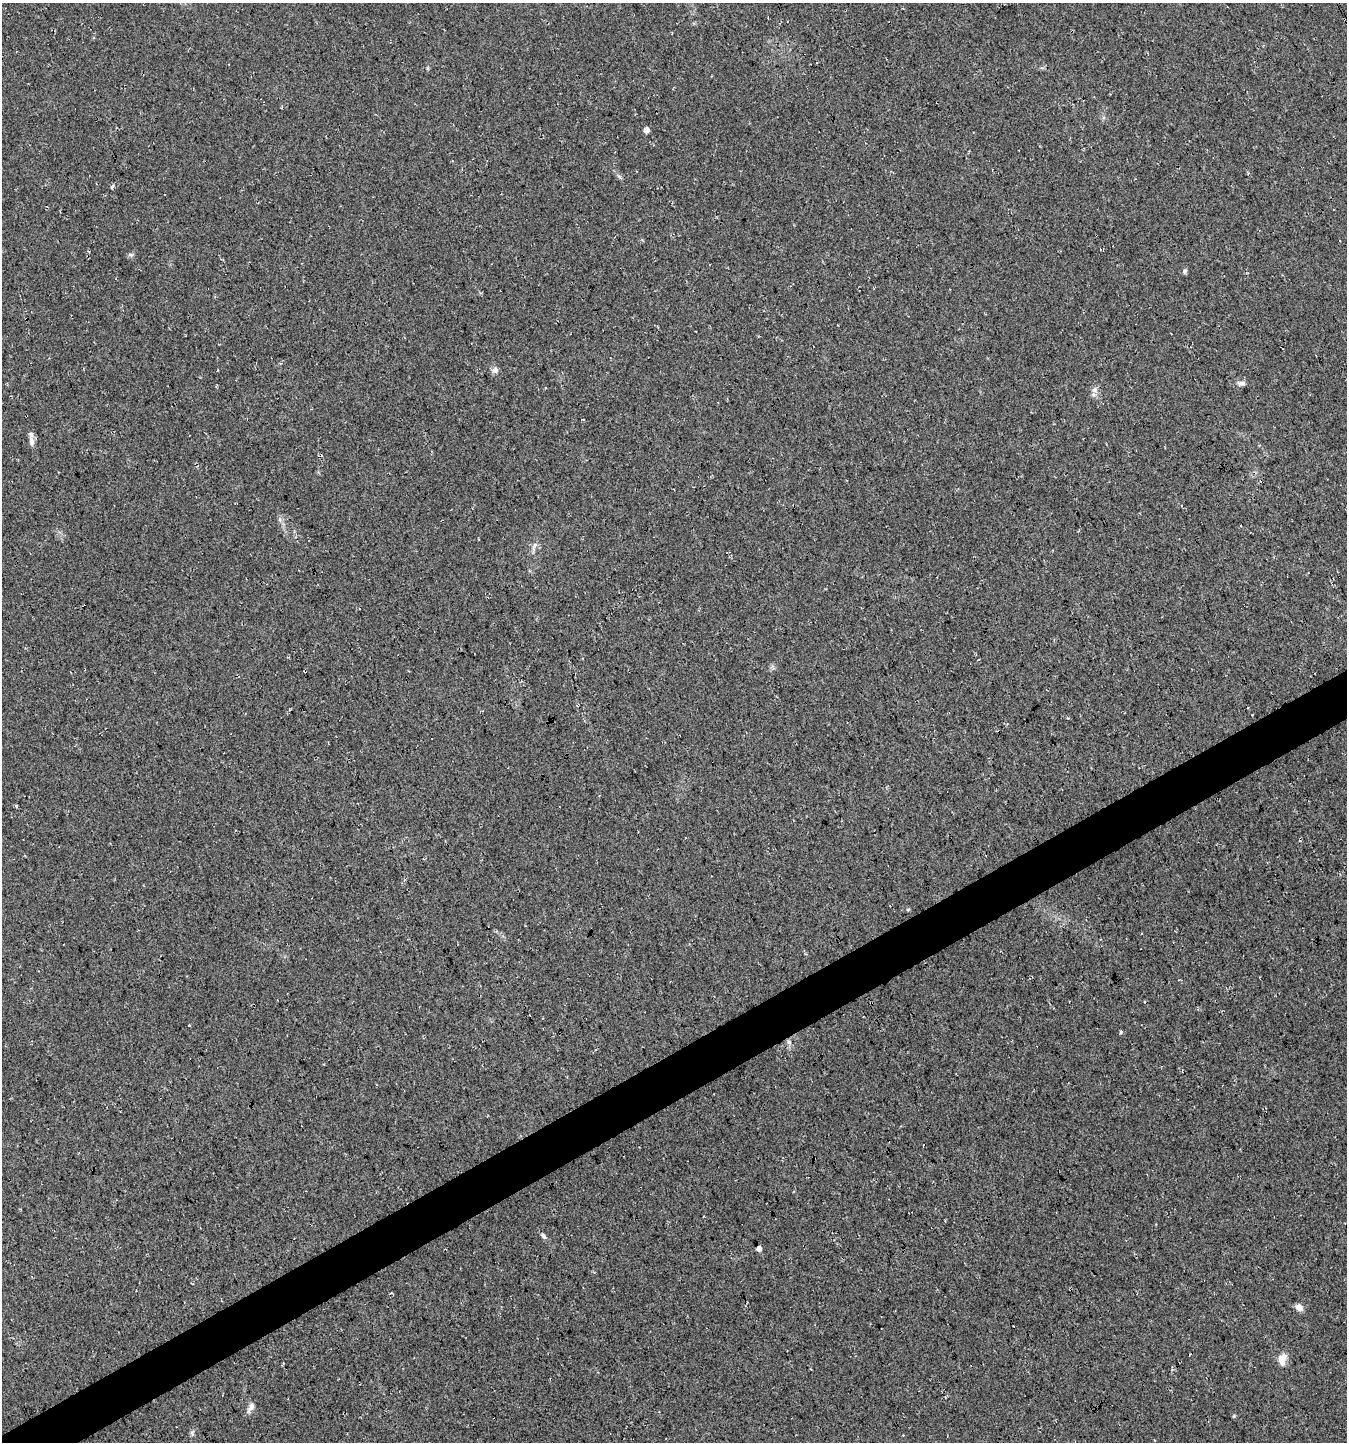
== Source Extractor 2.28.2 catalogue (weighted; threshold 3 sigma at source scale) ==
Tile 7 of 4 x 4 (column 3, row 2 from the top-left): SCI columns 2791-4135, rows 2881-4320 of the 5639 x 5759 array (HDU 1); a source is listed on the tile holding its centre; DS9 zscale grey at full resolution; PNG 1349 x 1444 px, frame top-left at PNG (2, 3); no overlay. Shown black and unused: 4% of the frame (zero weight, under 3 of 4 exposures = <1% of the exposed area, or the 3 px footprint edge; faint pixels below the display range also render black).
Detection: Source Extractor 2.28.2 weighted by HDU 2 'WHT'; one run over the whole footprint, this tile lists its part. Background 0.0264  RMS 0.0068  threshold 0.0304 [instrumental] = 3 sigma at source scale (4.5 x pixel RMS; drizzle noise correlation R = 1.50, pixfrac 1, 0.0396/0.0396 arcsec/px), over >= 5 px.
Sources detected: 18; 1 cosmic-ray / hot-pixel residue — not listed; the other 17 listed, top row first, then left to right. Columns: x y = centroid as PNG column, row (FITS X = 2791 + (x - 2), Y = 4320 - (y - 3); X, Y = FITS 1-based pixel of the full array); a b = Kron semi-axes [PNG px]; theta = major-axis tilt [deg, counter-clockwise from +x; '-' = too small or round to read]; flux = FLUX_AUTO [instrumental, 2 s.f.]
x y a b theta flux
646 130 5 4 - 4.2
131 255 6 4 -19 1
1184 271 6 6 - 1.3
495 370 8 7 - 2.6
1241 383 13 5 -3 2.4
1095 390 9 8 - 2.8
32 442 13 7 -80 3.4
17 806 5 3 - 0.79
189 1025 3 3 - 0.48
1121 1031 5 3 - 0.81
789 1042 6 6 - 1.7
543 1236 10 5 -53 1.7
759 1249 4 4 - 2.7
1299 1307 9 7 -35 3.8
1282 1359 15 10 74 6
251 1407 12 7 66 2.8
192 1433 8 5 -66 1.3